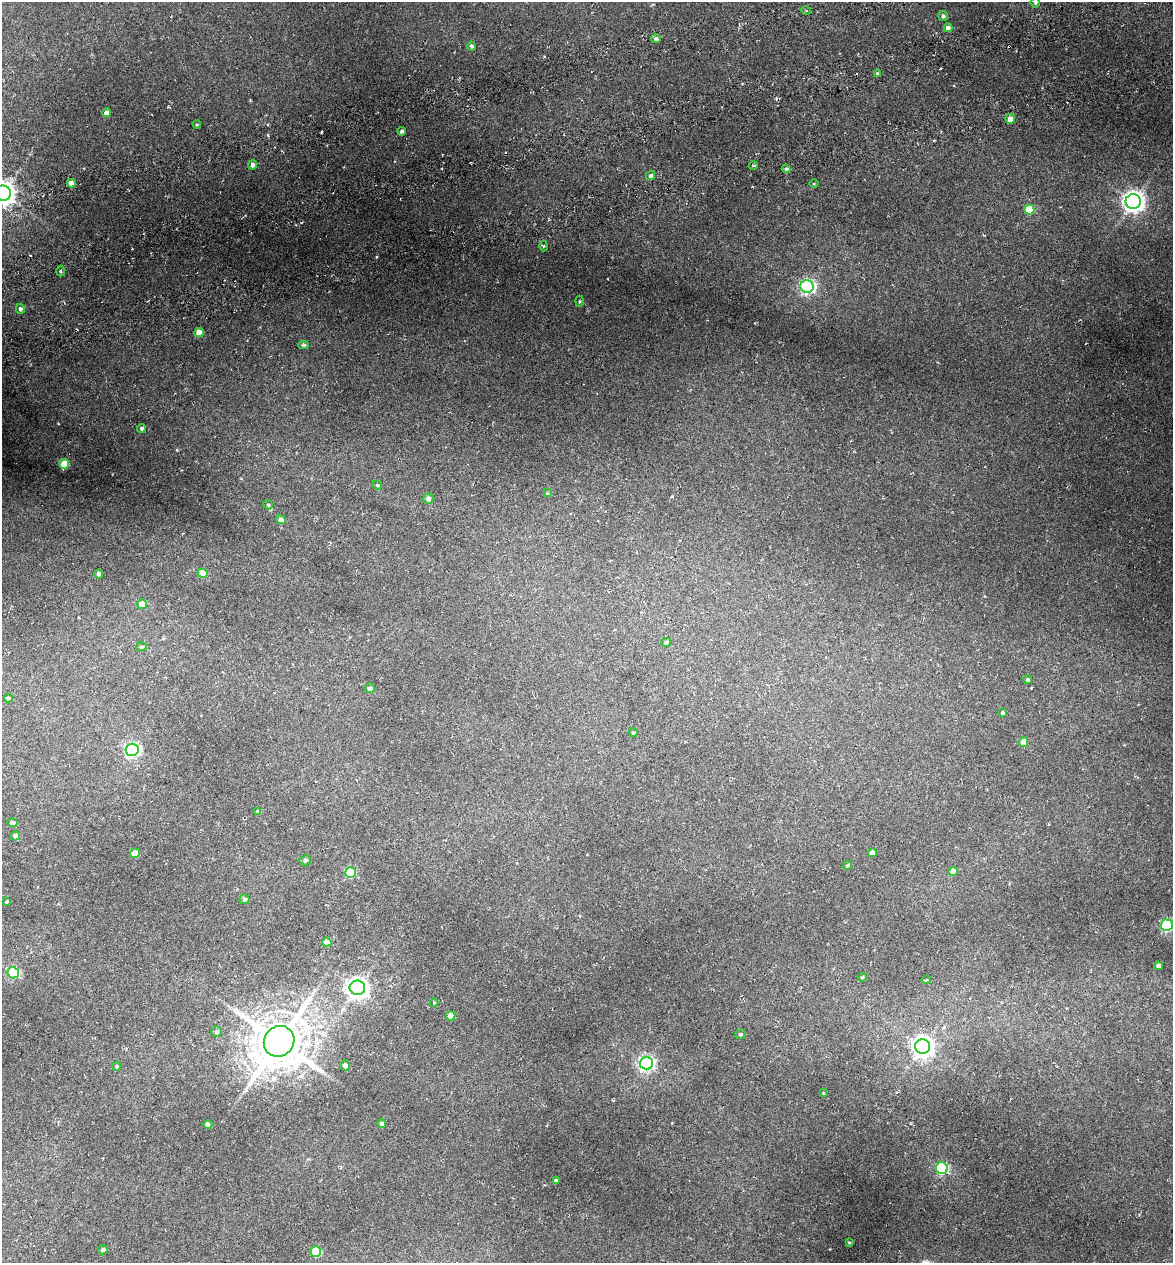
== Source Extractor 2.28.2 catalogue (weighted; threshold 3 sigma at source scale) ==
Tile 10 of 4 x 4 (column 2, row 3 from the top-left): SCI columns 1315-2485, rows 1337-2597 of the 4922 x 5194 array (HDU 1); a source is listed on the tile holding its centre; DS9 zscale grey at full resolution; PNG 1175 x 1265 px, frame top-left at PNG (2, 2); each listed source drawn as its Kron ellipse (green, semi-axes under 4 px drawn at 4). Shown black and unused: <1% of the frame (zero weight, under 3 of 6 exposures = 5% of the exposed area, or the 3 px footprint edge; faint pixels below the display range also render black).
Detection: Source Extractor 2.28.2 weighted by HDU 2 'WHT'; one run over the whole footprint, this tile lists its part. Background 0.045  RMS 0.0048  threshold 0.0197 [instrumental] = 3 sigma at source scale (4.09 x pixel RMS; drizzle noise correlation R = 1.36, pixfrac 0.8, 0.0396/0.0396 arcsec/px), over >= 5 px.
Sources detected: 81; all 81 listed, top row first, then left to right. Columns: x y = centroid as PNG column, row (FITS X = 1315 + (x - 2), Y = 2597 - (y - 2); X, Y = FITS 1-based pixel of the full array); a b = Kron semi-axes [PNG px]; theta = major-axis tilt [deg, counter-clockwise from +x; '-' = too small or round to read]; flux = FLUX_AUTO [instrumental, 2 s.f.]
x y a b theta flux
1035 3 5 5 - 0.65
806 10 5 3 - 0.41
943 16 5 4 - 0.91
948 28 4 4 - 2.1
656 39 5 4 - 1.3
471 46 4 4 - 0.84
877 74 4 3 - 0.77
106 113 4 4 - 3.2
1010 119 5 5 - 3.8
197 125 4 3 - 0.43
402 131 4 4 - 0.98
253 165 4 4 - 1.6
753 165 4 3 - 0.52
786 169 4 4 - 0.75
650 175 5 4 - 1.4
71 183 4 4 - 3.9
814 183 5 3 - 0.33
3 193 8 7 - 420
1133 201 7 7 - 290
1029 210 5 5 - 14
543 246 5 3 - 0.52
61 271 5 3 - 0.57
807 286 6 6 - 97
579 301 5 3 - 0.55
20 309 5 4 - 1.1
199 332 5 4 - 7
304 345 5 4 - 0.79
142 428 4 4 - 0.78
64 464 5 4 - 13
377 485 5 4 - 0.43
547 493 3 3 - 0.41
428 499 5 5 - 1.9
268 505 5 4 - 0.58
281 520 5 4 - 2.1
202 573 5 4 - 6.4
99 574 4 4 - 1.6
142 604 5 5 - 5.4
666 642 5 4 - 1.2
141 647 5 4 - 0.74
1028 680 4 4 - 0.8
370 688 5 5 - 1.7
8 698 4 4 - 0.87
1003 713 4 4 - 0.97
633 733 4 4 - 0.43
1023 742 5 4 - 6.3
132 750 6 6 - 94
258 812 4 4 - 1.8
12 823 5 4 - 1.5
15 836 5 4 - 1.8
135 853 5 4 - 8
872 853 4 4 - 3.9
305 860 5 5 - 1.1
848 865 5 4 - 0.68
953 871 4 4 - 3.5
351 873 5 5 - 23
245 899 5 5 - 1
6 902 4 3 - 0.78
1167 925 6 6 - 62
327 942 5 4 - 5.3
1158 966 4 4 - 2.5
13 973 6 5 - 39
862 977 4 4 - 0.52
926 980 5 3 - 0.57
357 988 8 7 - 300
434 1003 4 4 - 0.42
451 1016 5 4 - 5.1
217 1032 5 5 - 1.3
740 1034 5 5 - 0.76
279 1041 16 14 45 2000
923 1046 7 7 - 270
646 1063 7 6 - 120
345 1065 5 5 - 1.8
117 1066 4 4 - 0.76
823 1093 4 3 - 0.4
382 1123 4 4 - 1.3
208 1125 4 4 - 2.6
942 1168 6 6 - 43
556 1181 4 4 - 1.5
849 1243 3 2 - 0.3
103 1250 5 4 - 1
316 1252 5 5 - 20
Isophote crosses this tile's border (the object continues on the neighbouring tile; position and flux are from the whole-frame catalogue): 3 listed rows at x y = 1035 3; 3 193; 1167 925
Unlisted compact peaks at least as high as the median listed source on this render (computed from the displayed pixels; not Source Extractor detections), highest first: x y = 177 450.